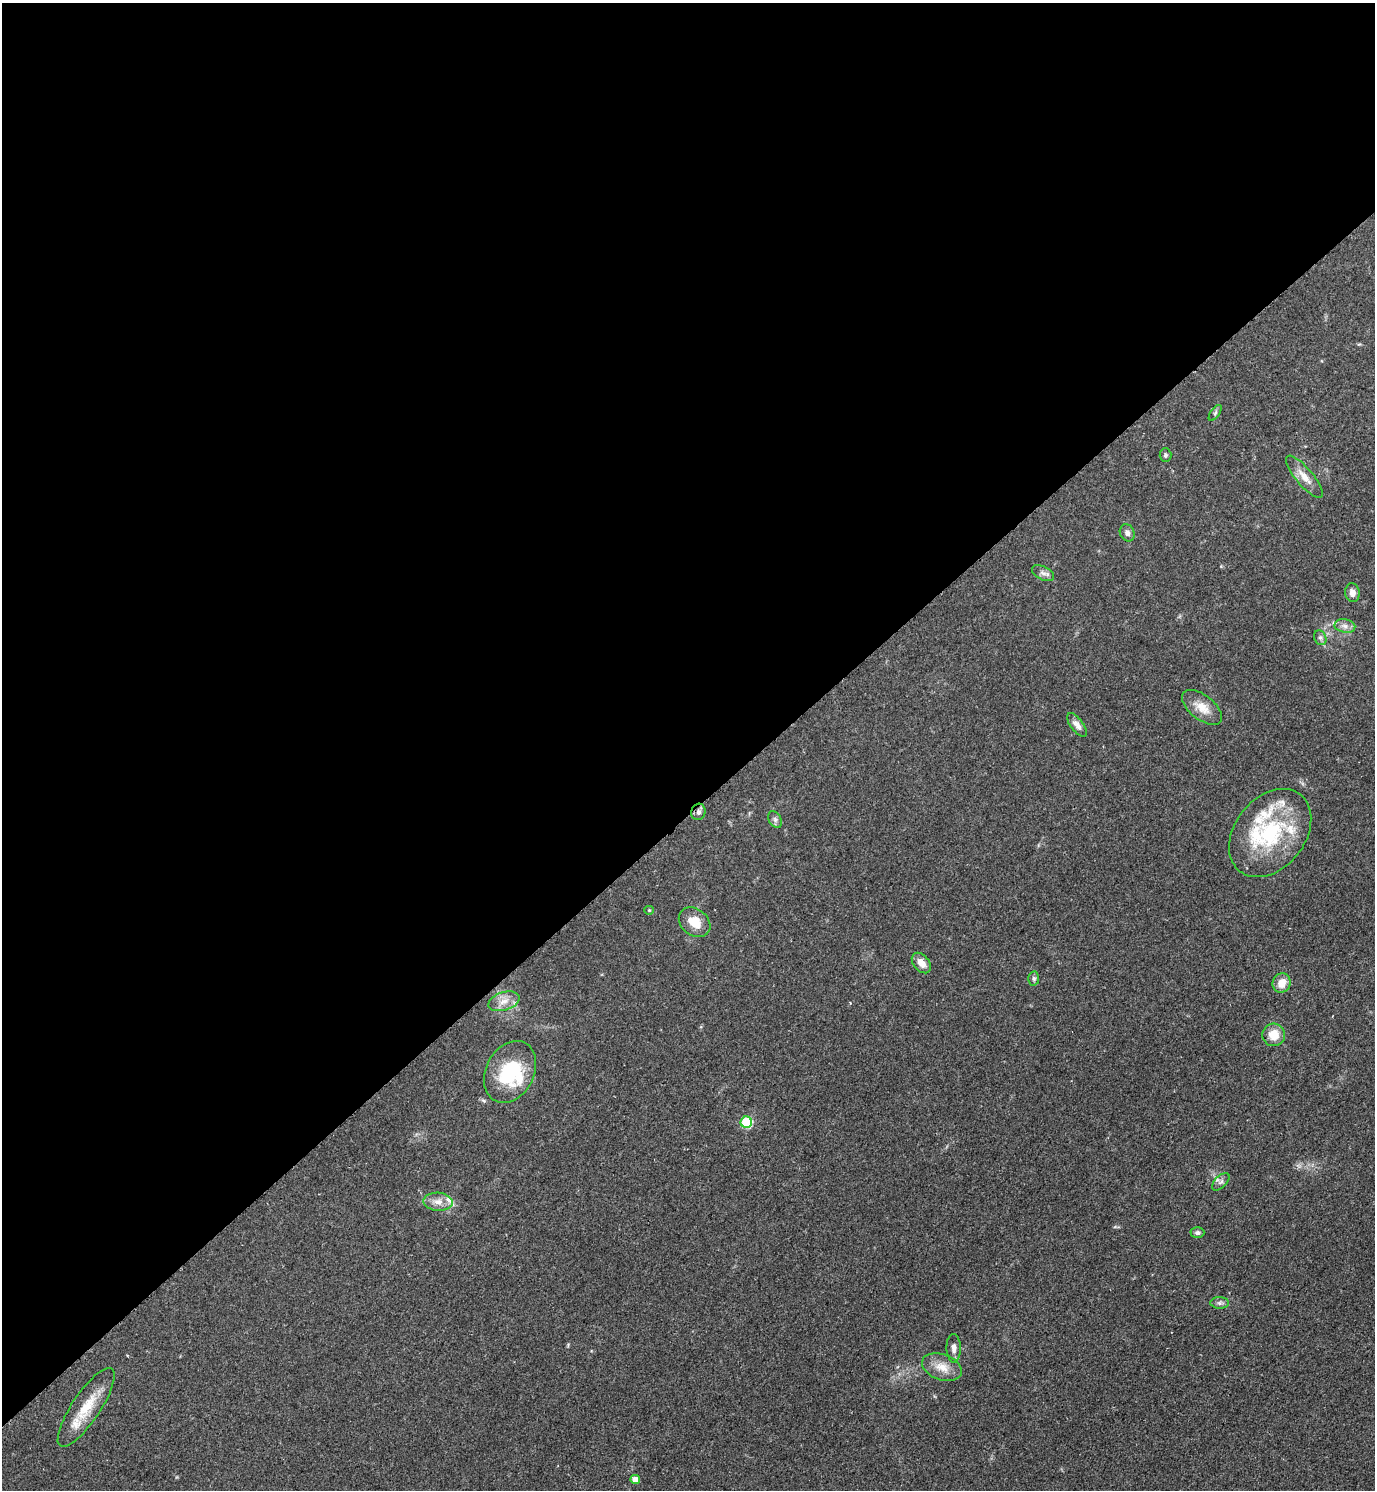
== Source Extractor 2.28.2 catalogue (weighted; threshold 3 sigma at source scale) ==
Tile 2 of 4 x 4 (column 2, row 1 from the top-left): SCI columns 1686-3058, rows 4471-5958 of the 5971 x 5974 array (HDU 1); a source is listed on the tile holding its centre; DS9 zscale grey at full resolution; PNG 1377 x 1492 px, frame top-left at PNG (2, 3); each listed source drawn as its Kron ellipse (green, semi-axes under 4 px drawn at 4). Shown black and unused: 55% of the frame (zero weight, under 2 of 3 exposures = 1% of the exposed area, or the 3 px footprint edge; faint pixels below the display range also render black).
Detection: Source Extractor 2.28.2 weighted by HDU 2 'WHT'; one run over the whole footprint, this tile lists its part. Background 0.0798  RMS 0.0076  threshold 0.034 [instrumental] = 3 sigma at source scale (4.5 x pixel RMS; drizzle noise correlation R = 1.50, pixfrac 1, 0.05/0.05 arcsec/px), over >= 5 px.
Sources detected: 35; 1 inside a brighter object's white glare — neither listed nor drawn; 4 inside a brighter listed object's ellipse — not listed separately; the other 30 listed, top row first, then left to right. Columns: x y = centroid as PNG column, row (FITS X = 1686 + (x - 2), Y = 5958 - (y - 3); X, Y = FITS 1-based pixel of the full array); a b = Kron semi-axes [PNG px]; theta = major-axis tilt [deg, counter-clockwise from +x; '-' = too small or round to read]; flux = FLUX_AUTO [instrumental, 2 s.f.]
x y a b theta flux
1215 413 9 4 55 1.6
1165 455 7 6 - 1.7
1304 477 26 8 -50 9
1127 533 9 7 -65 3.4
1043 573 12 6 -27 3.3
1352 593 9 7 -80 4.3
1345 626 10 6 -10 3.9
1320 638 8 6 -68 2
1202 707 24 12 -38 12
1077 725 14 6 -53 4.5
698 812 8 7 - 2.6
775 820 9 6 -64 2.3
1270 833 49 35 51 74
649 910 4 4 - 0.76
695 922 17 13 -38 14
921 963 12 7 -49 6.6
1034 978 7 5 -88 1.8
1282 983 10 8 64 9.3
504 1001 16 9 18 7.4
1274 1035 11 11 - 12
510 1072 33 24 63 48
746 1122 6 5 - 52
1221 1182 11 6 45 2.6
438 1202 14 9 -4 6.6
1197 1233 7 5 1 2.1
1220 1303 9 6 -2 2.3
954 1348 14 7 -89 3.9
942 1367 20 13 -20 11
86 1407 46 14 56 24
635 1480 5 4 - 6.9